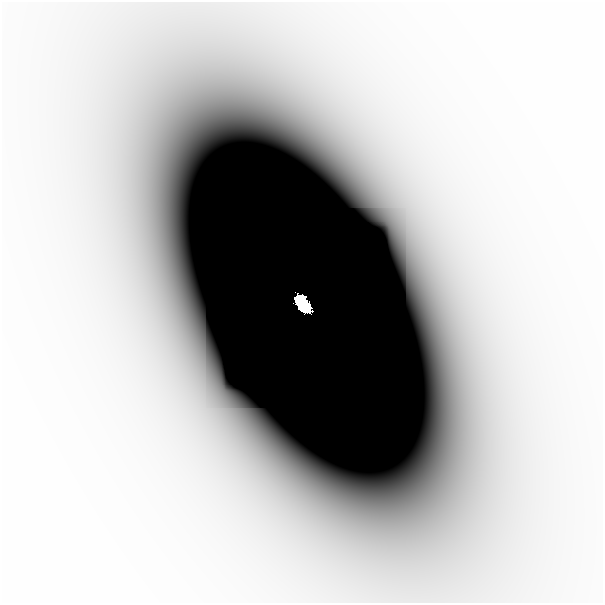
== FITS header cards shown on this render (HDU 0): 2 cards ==
NAXIS1  =                  601
NAXIS2  =                  601

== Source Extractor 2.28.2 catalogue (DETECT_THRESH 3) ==
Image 601 x 601 px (HDU 0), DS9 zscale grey, 1 PNG px = 1 image px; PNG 605 x 605 px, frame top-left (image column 1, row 601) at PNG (2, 2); no overlay
Background -3.68e-08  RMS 1.4e-08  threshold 4.25e-08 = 3 sigma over >= 5 px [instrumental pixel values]
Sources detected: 4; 1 with non-positive FLUX_AUTO (blend fragments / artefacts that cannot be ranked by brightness) is not listed; the other 3 listed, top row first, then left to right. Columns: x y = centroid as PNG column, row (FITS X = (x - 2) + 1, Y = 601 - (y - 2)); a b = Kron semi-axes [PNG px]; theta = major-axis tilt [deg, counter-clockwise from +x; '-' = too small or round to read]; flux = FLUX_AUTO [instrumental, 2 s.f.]
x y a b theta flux
302 303 15 8 -54 8.0e+00
509 304 48 28 -89 1.4e-04
259 411 13 7 -6 6.6e-06
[1 non-positive-flux detection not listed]